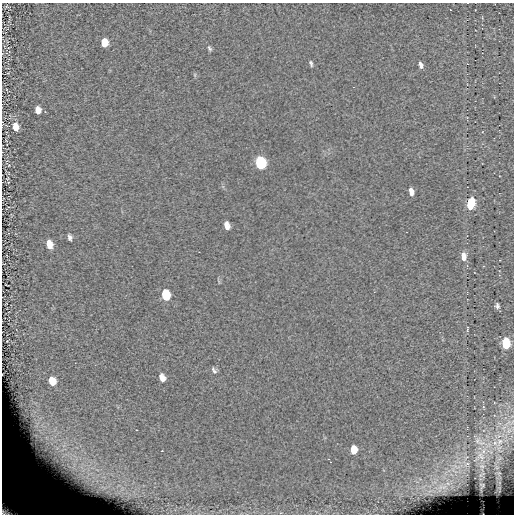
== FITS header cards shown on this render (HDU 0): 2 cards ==
NAXIS1  =                  512 / length of data axis 1
NAXIS2  =                  512 / length of data axis 2

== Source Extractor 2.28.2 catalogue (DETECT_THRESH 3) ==
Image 512 x 512 px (HDU 0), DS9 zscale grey, 1 PNG px = 1 image px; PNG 516 x 516 px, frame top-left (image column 1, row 512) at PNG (2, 3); no overlay
Background -0.00135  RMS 8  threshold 23.9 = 3 sigma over >= 5 px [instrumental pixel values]
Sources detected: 34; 1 with non-positive FLUX_AUTO (blend fragments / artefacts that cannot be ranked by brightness) is not listed; the other 33 listed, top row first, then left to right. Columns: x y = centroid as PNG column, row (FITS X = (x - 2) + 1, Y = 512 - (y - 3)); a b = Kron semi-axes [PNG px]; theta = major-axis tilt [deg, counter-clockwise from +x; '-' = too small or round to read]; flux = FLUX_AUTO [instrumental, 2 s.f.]
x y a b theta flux
104 42 7 5 -88 9100
209 48 8 5 -58 1100
311 63 6 4 -73 1100
421 65 7 4 -68 2300
195 75 6 4 -72 670
38 110 6 5 - 4000
15 127 8 6 -81 5400
260 163 9 7 -75 32000
411 192 7 4 -80 3400
470 204 10 6 80 22000
227 225 8 5 -74 3200
70 237 6 4 -74 1500
49 244 8 5 -75 6400
463 256 10 6 -84 4600
166 295 8 6 -79 20000
497 306 5 4 - 1400
467 329 7 2 85 620
7 341 3 3 - 340
506 343 7 5 88 44000
214 370 9 5 -61 1300
162 378 7 6 - 3900
52 381 7 5 -71 7900
477 441 13 10 -12 4700
499 442 16 10 61 8700
354 450 7 5 87 11000
481 456 24 16 36 18000
467 464 10 6 39 2900
456 466 17 6 -13 4700
482 467 15 10 -88 5700
498 474 14 7 -66 2300
482 486 7 4 76 1200
442 487 21 10 27 8300
12 506 29 21 -36 98000
At the frame edge (FLAGS 8, measured only in part): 1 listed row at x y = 12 506
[1 non-positive-flux detection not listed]